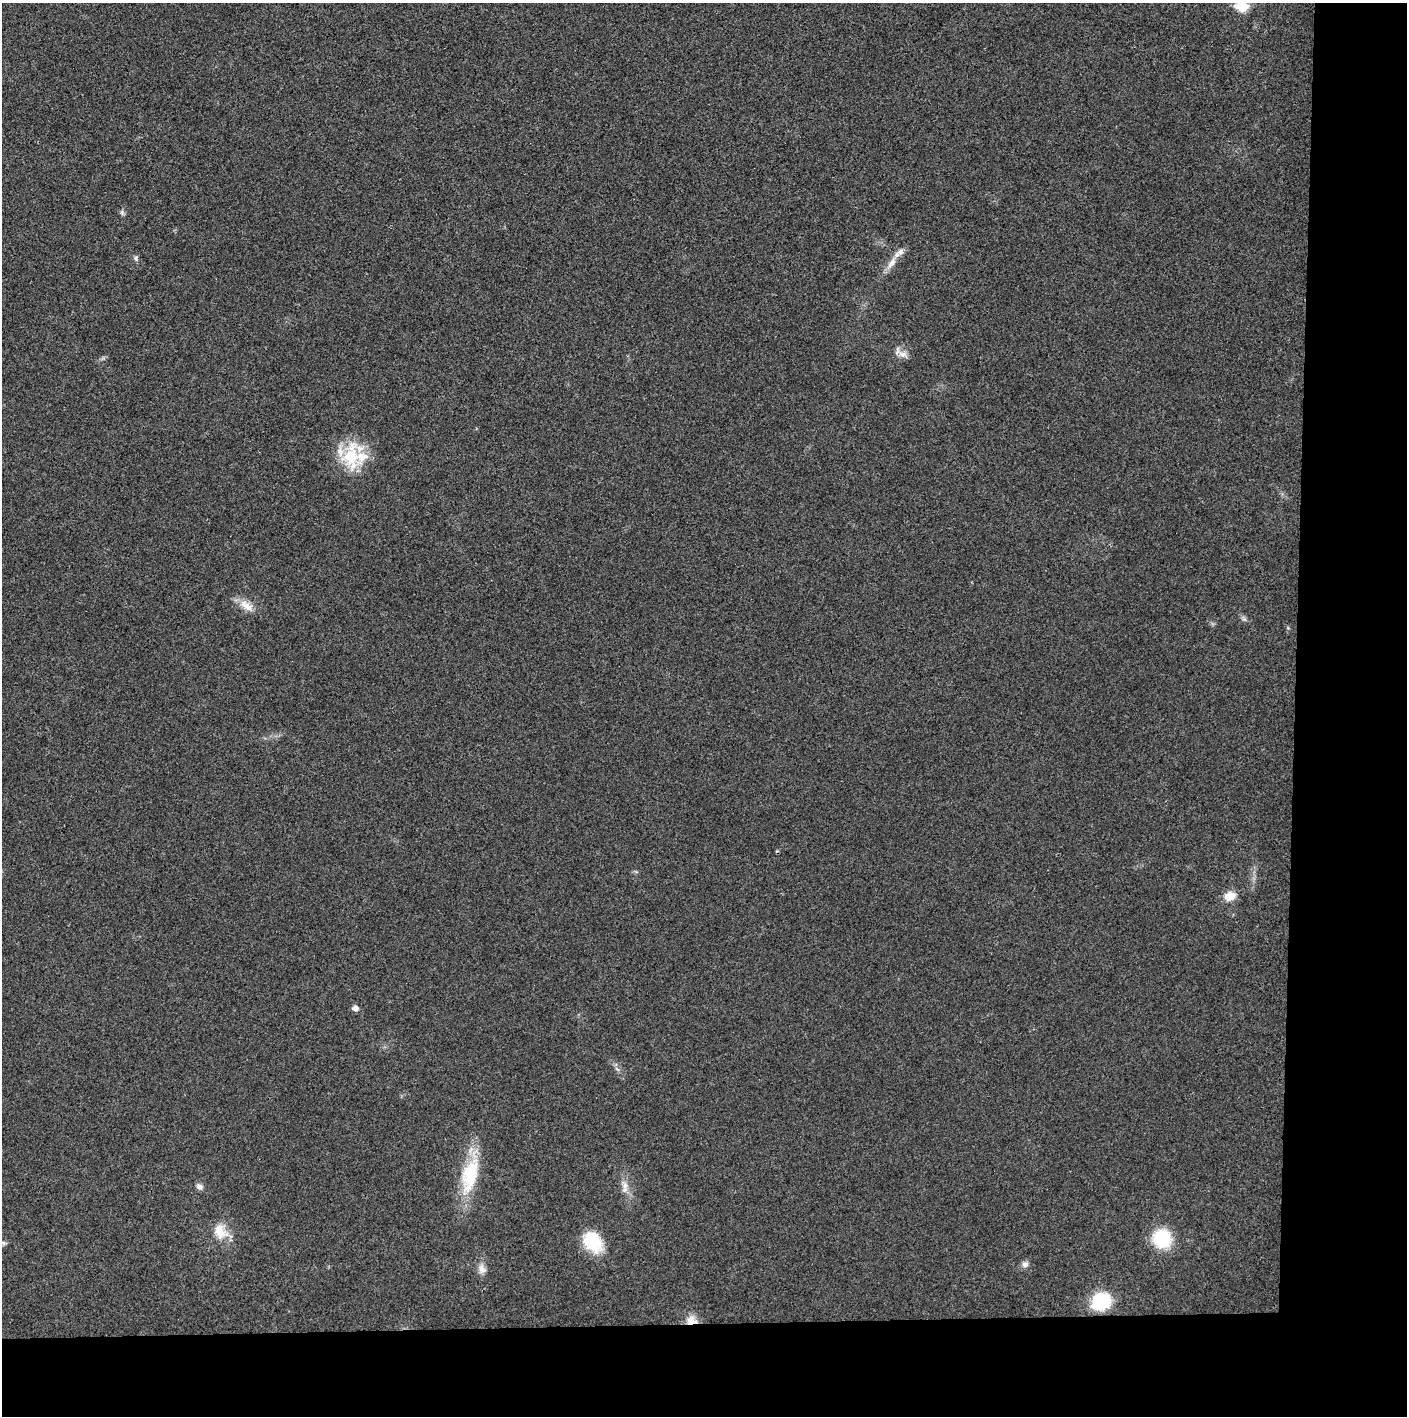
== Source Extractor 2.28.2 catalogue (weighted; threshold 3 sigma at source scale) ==
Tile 9 of 3 x 3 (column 3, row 3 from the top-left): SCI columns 2813-4217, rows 1-1414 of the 4221 x 4244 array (HDU 1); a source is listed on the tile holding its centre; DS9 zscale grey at full resolution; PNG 1409 x 1418 px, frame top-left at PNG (2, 3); no overlay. Shown black and unused: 14% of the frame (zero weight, under 3 of 4 exposures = <1% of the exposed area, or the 3 px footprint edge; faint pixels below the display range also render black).
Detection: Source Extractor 2.28.2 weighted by HDU 2 'WHT'; one run over the whole footprint, this tile lists its part. Background 0.0254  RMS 0.006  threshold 0.0272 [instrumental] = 3 sigma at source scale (4.5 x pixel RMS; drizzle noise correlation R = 1.50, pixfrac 1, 0.05/0.05 arcsec/px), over >= 5 px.
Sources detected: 24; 1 cosmic-ray / hot-pixel residue — not listed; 2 inside a brighter listed object's ellipse — not listed separately; the other 21 listed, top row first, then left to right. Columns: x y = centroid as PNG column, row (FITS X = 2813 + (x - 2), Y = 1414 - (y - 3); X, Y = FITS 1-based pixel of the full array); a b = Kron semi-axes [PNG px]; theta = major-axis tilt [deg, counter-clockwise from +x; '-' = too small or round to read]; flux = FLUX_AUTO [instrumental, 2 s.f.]
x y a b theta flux
1242 6 7 6 - 36
122 212 7 5 -71 1.3
136 258 7 6 - 1.3
891 263 20 7 56 5.7
903 355 14 8 -16 3.8
351 457 40 23 89 29
248 607 17 10 -43 6.5
1244 619 6 5 - 1.2
1230 896 11 9 15 8.8
355 1008 6 5 - 3.3
470 1175 49 20 76 32
625 1185 13 7 88 4
199 1186 9 7 -30 2.4
220 1232 22 16 -61 11
1162 1238 16 16 - 32
592 1242 28 20 -55 21
3 1243 6 6 - 1.4
1025 1264 8 8 - 2.5
482 1269 13 9 -63 3.9
1101 1301 22 19 24 26
692 1321 14 10 -3 7.5
Overlapping masked pixels (flux is a lower limit): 1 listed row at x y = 692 1321
Isophote crosses this tile's border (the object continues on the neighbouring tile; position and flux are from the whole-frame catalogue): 1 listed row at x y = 1242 6